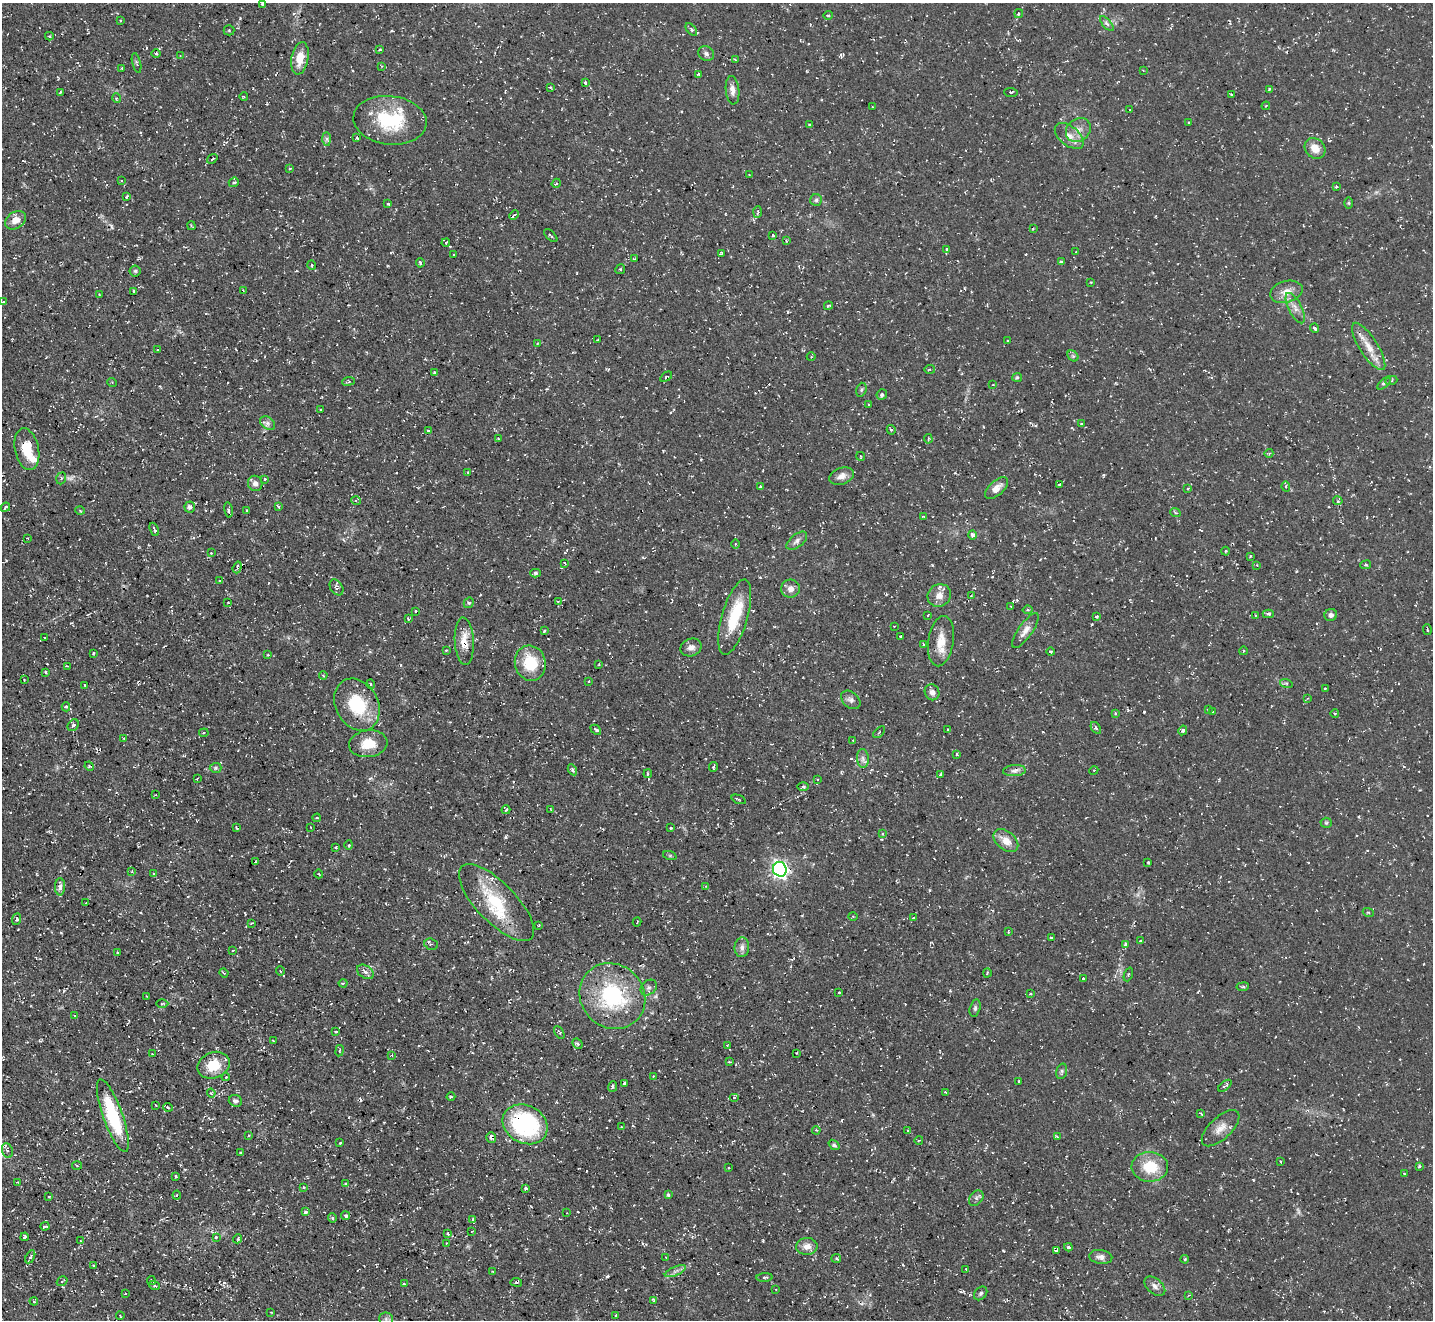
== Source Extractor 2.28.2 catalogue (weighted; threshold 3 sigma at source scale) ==
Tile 7 of 4 x 4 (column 3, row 2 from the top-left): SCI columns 2865-4295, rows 2926-4243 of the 5727 x 5714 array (HDU 1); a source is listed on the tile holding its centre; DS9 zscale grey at full resolution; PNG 1435 x 1322 px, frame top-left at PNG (2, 3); each listed source drawn as its Kron ellipse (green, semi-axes under 4 px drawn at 4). Shown black and unused: <1% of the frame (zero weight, under 2 of 3 exposures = <1% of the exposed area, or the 3 px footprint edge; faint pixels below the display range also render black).
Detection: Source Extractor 2.28.2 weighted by HDU 2 'WHT'; one run over the whole footprint, this tile lists its part. Background 0.0548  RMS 0.0065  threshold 0.0293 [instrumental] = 3 sigma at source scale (4.5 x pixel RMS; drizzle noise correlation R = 1.50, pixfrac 1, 0.05/0.05 arcsec/px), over >= 5 px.
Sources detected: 403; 2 too faint to see at this stretch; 24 cosmic-ray / hot-pixel residue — neither listed nor drawn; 9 inside a brighter listed object's ellipse — not listed separately; the other 368 listed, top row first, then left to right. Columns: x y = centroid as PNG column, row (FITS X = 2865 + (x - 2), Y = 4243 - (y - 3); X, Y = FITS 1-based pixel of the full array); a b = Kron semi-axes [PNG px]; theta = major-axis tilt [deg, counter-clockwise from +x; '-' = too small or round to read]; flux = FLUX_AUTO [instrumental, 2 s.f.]
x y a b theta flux
262 4 4 3 - 0.96
1019 14 5 4 - 0.92
828 15 5 3 - 0.65
120 20 3 3 - 0.59
1107 24 9 4 -48 1.6
691 29 7 4 -52 1.3
229 30 5 5 - 0.95
49 36 4 4 - 0.72
380 49 4 2 - 0.62
156 54 4 3 - 0.88
706 54 8 7 - 2.2
180 56 3 3 - 0.56
300 58 16 8 79 11
735 60 4 3 - 0.77
137 63 10 3 -76 0.93
382 66 3 3 - 0.53
122 68 3 2 - 0.45
1143 70 3 3 - 0.53
699 74 4 3 - 0.73
585 83 3 3 - 1.4
550 87 4 3 - 0.82
1269 89 4 3 - 0.76
732 90 14 6 -84 4.1
60 92 4 3 - 0.74
1011 92 7 3 -5 0.76
1231 94 4 2 - 0.89
244 97 4 3 - 0.64
116 98 5 3 - 0.66
1266 106 4 3 - 0.76
873 107 3 2 - 0.52
1130 110 3 2 - 0.54
390 120 37 24 -6 40
1189 123 3 3 - 6.2
809 125 3 2 - 0.7
1078 130 13 11 37 5.9
1069 136 17 9 -39 6.1
357 138 3 3 - 1.3
327 139 7 4 -89 1.3
1315 148 11 9 -45 7.9
212 159 6 3 35 0.78
290 168 4 2 - 0.51
749 175 2 2 - 0.52
122 181 4 2 - 0.55
234 182 5 4 - 1.2
556 183 5 4 - 0.75
1336 187 3 3 - 0.84
127 196 4 2 - 0.83
816 200 6 6 - 1.4
1349 203 6 4 -90 0.72
388 204 3 3 - 2.3
758 212 6 4 86 1.1
514 215 5 4 - 1.2
15 220 11 8 35 6.1
191 226 4 3 - 0.96
1033 229 3 2 - 0.7
551 235 8 2 -42 1.1
773 235 3 3 - 2.1
786 241 4 2 - 0.56
446 243 4 3 - 1.3
947 249 3 3 - 1.5
1076 252 3 3 - 0.62
721 253 4 3 - 0.68
454 254 4 2 - 0.57
634 259 3 2 - 0.54
1061 262 3 3 - 1.3
420 263 5 3 - 1.4
312 265 4 3 - 0.53
620 269 5 4 - 1.1
135 271 5 5 - 1
1091 282 3 3 - 0.49
243 290 3 2 - 0.43
134 291 4 3 - 1.3
1286 292 16 10 16 7.4
99 294 4 3 - 0.54
3 302 4 3 - 0.79
828 306 4 2 - 0.91
1295 308 16 6 -64 4.8
1315 328 4 3 - 2
598 340 3 2 - 1.5
1008 340 4 2 - 0.49
537 344 4 2 - 0.5
1369 346 27 9 -57 10
158 349 3 3 - 1.2
1073 356 6 5 - 1.1
811 357 4 3 - 0.54
930 369 5 4 - 1.3
435 372 3 3 - 0.72
666 377 6 2 34 0.68
1017 377 5 4 - 0.84
348 381 6 4 7 0.89
1391 381 6 3 19 0.96
112 382 5 3 - 0.61
1384 383 8 3 44 1.1
993 385 3 2 - 0.59
861 390 7 5 72 1.2
882 394 6 5 - 1.7
869 405 3 3 - 0.62
321 410 4 2 - 0.6
267 423 8 6 -37 2.1
1081 424 3 2 - 0.53
891 430 5 4 - 1
428 431 3 3 - 1.3
498 438 3 3 - 0.54
928 439 5 3 - 0.73
27 449 21 12 -78 17
1269 453 4 3 - 0.66
860 456 4 2 - 0.57
468 472 4 3 - 0.65
841 476 12 8 20 4.4
61 478 6 4 70 1.1
265 479 4 3 - 0.74
255 483 8 7 - 2.8
1060 485 4 3 - 2
760 487 4 3 - 1.1
1286 487 5 3 - 0.79
996 488 14 7 43 4.9
1188 488 3 2 - 0.74
356 501 5 3 - 0.76
1338 501 5 3 - 0.86
278 506 3 2 - 0.79
5 507 5 2 - 0.73
190 507 6 5 - 1.7
80 510 4 3 - 0.65
228 510 8 3 -80 1.3
247 511 4 3 - 1.9
1175 512 5 3 - 0.72
923 516 4 2 - 0.45
154 529 7 3 -66 1.1
972 535 5 4 - 2.3
28 538 3 2 - 0.51
797 541 12 6 39 2.7
736 544 5 3 - 0.7
1225 551 4 3 - 0.61
211 553 3 3 - 0.84
1250 556 3 2 - 0.67
565 563 3 2 - 0.73
1257 565 2 2 - 0.48
1366 565 5 3 - 0.77
237 567 6 3 71 1.4
535 573 5 4 - 1.3
219 581 3 3 - 0.77
336 587 9 6 -57 1.7
790 589 9 9 - 3.9
939 595 12 11 - 5.7
971 596 3 2 - 0.57
558 601 4 2 - 0.72
228 602 3 2 - 0.57
469 603 5 5 - 1.2
1011 606 4 2 - 0.51
1027 610 5 3 - 0.83
415 611 3 3 - 1.3
1268 614 6 4 1 1.3
928 615 3 2 - 0.51
1255 615 2 2 - 0.41
1331 615 6 6 - 2.3
735 617 39 13 74 27
1096 617 3 3 - 1.2
408 619 4 3 - 0.95
894 626 2 2 - 0.51
1427 630 5 2 - 0.88
544 631 3 3 - 0.76
1025 631 21 7 55 5.2
900 636 2 2 - 0.56
45 638 3 2 - 0.48
464 641 24 9 -87 9.8
941 641 25 12 81 11
924 644 3 3 - 2
691 647 10 8 22 3.9
446 650 3 3 - 0.62
1243 651 4 3 - 0.56
1051 652 4 4 - 1.5
93 653 3 2 - 0.77
268 655 3 3 - 0.64
530 663 18 15 -74 23
599 664 3 2 - 0.49
67 666 3 3 - 0.68
45 672 3 3 - 1.1
323 675 4 3 - 0.68
24 680 2 2 - 0.48
588 681 3 3 - 0.94
1286 683 6 4 -18 0.97
371 684 5 3 - 0.54
85 685 4 3 - 1.8
1325 688 3 2 - 0.68
932 692 8 7 - 2.9
1308 698 3 3 - 0.69
851 700 11 7 -40 2.7
357 705 27 21 -61 31
66 707 4 4 - 1
1208 710 3 3 - 0.68
1213 712 3 3 - 0.66
1115 713 4 3 - 1.1
1335 713 4 3 - 0.56
73 725 6 5 - 1.7
1096 728 6 4 -58 1.2
947 729 3 2 - 0.44
596 730 6 4 -44 1.2
1183 730 5 4 - 1.5
879 732 7 2 45 0.65
204 733 5 4 - 0.9
124 738 3 2 - 0.89
853 740 2 2 - 0.44
368 744 19 13 7 13
957 754 4 3 - 1.1
863 758 9 6 -85 2.6
89 766 5 4 - 0.87
713 767 5 2 - 1
216 768 6 5 - 1.2
572 770 6 4 -60 1.2
1094 770 4 3 - 0.61
1014 771 11 5 4 2.5
648 774 4 3 - 0.75
941 775 4 4 - 1.2
197 778 3 2 - 0.69
817 780 3 2 - 0.86
803 787 5 3 - 0.8
155 795 3 2 - 0.42
739 799 7 2 -21 0.7
550 809 3 2 - 0.39
506 810 4 3 - 0.97
317 818 4 4 - 0.93
1326 823 5 5 - 0.96
310 827 3 2 - 0.4
237 828 4 3 - 0.66
671 828 3 2 - 0.76
883 834 4 4 - 0.73
1006 841 14 9 -40 7.7
349 845 5 3 - 0.81
336 847 3 2 - 0.55
670 856 7 4 -19 0.91
255 862 3 2 - 0.54
1148 862 3 3 - 0.83
780 869 7 7 - 230
132 871 4 2 - 0.48
154 874 4 3 - 1.5
319 874 4 3 - 0.62
706 886 3 3 - 0.5
60 887 8 5 89 2.1
86 903 3 2 - 0.76
497 903 50 19 -46 36
1368 912 5 3 - 0.65
853 916 4 3 - 0.58
913 918 4 2 - 0.5
17 919 6 4 69 1.4
637 922 4 2 - 0.45
251 924 4 3 - 0.6
539 925 4 2 - 0.52
1008 932 3 3 - 0.55
1051 938 4 3 - 0.95
1141 941 4 3 - 2.3
431 944 7 5 -19 2.1
1126 944 4 4 - 1.9
742 947 10 7 86 3
233 950 3 2 - 0.48
118 953 3 3 - 1.7
280 971 4 3 - 0.57
365 972 9 6 -32 3
224 973 4 3 - 0.69
987 973 4 3 - 0.72
1128 974 7 2 69 0.73
1083 978 3 3 - 1.1
343 983 4 3 - 1
649 987 9 7 42 2
1243 987 6 3 7 0.83
839 992 3 3 - 0.88
1031 994 3 3 - 1.1
146 996 3 2 - 0.37
612 996 34 31 -46 66
162 1004 6 4 1 0.86
975 1008 9 5 76 1.5
74 1016 3 3 - 1.6
336 1032 3 2 - 0.91
559 1032 7 3 -59 0.88
273 1041 3 2 - 0.49
577 1044 6 4 -45 1.5
727 1045 3 2 - 0.52
340 1051 5 3 - 0.54
797 1053 3 2 - 0.4
152 1054 2 2 - 0.37
392 1055 3 2 - 0.64
729 1062 4 2 - 0.56
213 1065 16 13 23 15
1062 1071 8 5 74 1.4
653 1076 3 3 - 0.41
226 1077 4 3 - 0.65
1019 1081 3 3 - 0.8
624 1083 3 2 - 0.94
1225 1086 8 4 39 1.6
613 1087 5 3 - 0.94
945 1092 3 2 - 0.56
211 1093 4 4 - 0.68
451 1097 4 3 - 0.73
734 1098 5 3 - 0.67
235 1101 7 5 -20 1.8
156 1105 2 2 - 0.52
168 1107 5 3 - 0.86
1201 1114 4 3 - 0.93
113 1116 38 9 -70 47
525 1124 23 19 -29 85
622 1127 3 2 - 0.49
1221 1128 23 11 43 7.4
816 1130 4 3 - 0.61
908 1131 4 3 - 0.77
249 1135 3 3 - 0.78
491 1137 5 4 - 2.3
1057 1137 4 3 - 0.81
919 1140 4 2 - 0.52
340 1143 3 3 - 0.99
834 1145 6 4 -38 1.3
7 1150 7 5 -69 1.9
241 1153 3 3 - 0.85
1280 1161 3 2 - 0.82
77 1165 5 3 - 0.77
729 1167 3 3 - 1.1
1150 1167 18 15 -3 21
1419 1167 4 3 - 0.83
1404 1173 4 2 - 0.4
176 1177 3 2 - 0.82
18 1182 2 2 - 0.42
346 1183 4 3 - 0.93
304 1187 3 3 - 0.85
526 1188 3 3 - 2.7
177 1195 4 4 - 0.86
668 1195 4 4 - 1.2
49 1196 2 2 - 0.78
976 1198 9 6 51 1.9
305 1212 4 3 - 1.9
567 1213 3 2 - 0.38
346 1216 4 3 - 1.6
332 1218 5 4 - 1.1
473 1220 4 3 - 3.1
45 1226 4 2 - 1.1
472 1231 4 2 - 0.46
448 1233 3 2 - 0.65
25 1237 4 3 - 1.6
216 1237 4 4 - 1.1
238 1239 5 3 - 1.1
80 1241 3 2 - 0.4
446 1243 3 3 - 0.49
807 1246 11 8 2 5.1
1068 1247 4 3 - 1
1056 1250 3 3 - 9.9
30 1257 7 4 61 1.1
666 1257 3 2 - 0.45
1101 1257 11 7 -9 3.3
836 1258 5 4 - 0.98
1185 1259 4 3 - 0.69
94 1266 4 3 - 0.87
966 1269 3 2 - 0.75
493 1271 2 2 - 0.58
675 1271 11 4 23 2.5
765 1277 8 3 5 1.1
151 1280 4 3 - 1.5
62 1281 6 2 33 0.66
516 1282 6 3 -8 1
404 1284 3 3 - 0.79
154 1285 6 4 -18 1.3
1155 1286 12 7 -41 3.4
776 1289 2 2 - 0.57
981 1293 7 5 47 1.4
125 1294 3 2 - 0.39
1189 1295 4 3 - 0.67
34 1301 4 3 - 0.93
654 1301 4 3 - 0.78
270 1312 3 2 - 0.49
120 1316 4 3 - 0.55
616 1316 3 3 - 2
386 1319 6 6 - 1.9
Overlapping masked pixels (flux is a lower limit): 3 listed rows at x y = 464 641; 525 1124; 491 1137
Isophote crosses this tile's border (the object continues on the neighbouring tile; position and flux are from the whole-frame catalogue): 1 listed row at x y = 262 4
Unlisted compact peaks at least as high as the median listed source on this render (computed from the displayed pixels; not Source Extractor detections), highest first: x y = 1144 712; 506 837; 1003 1251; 932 565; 1253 1180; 1092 624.